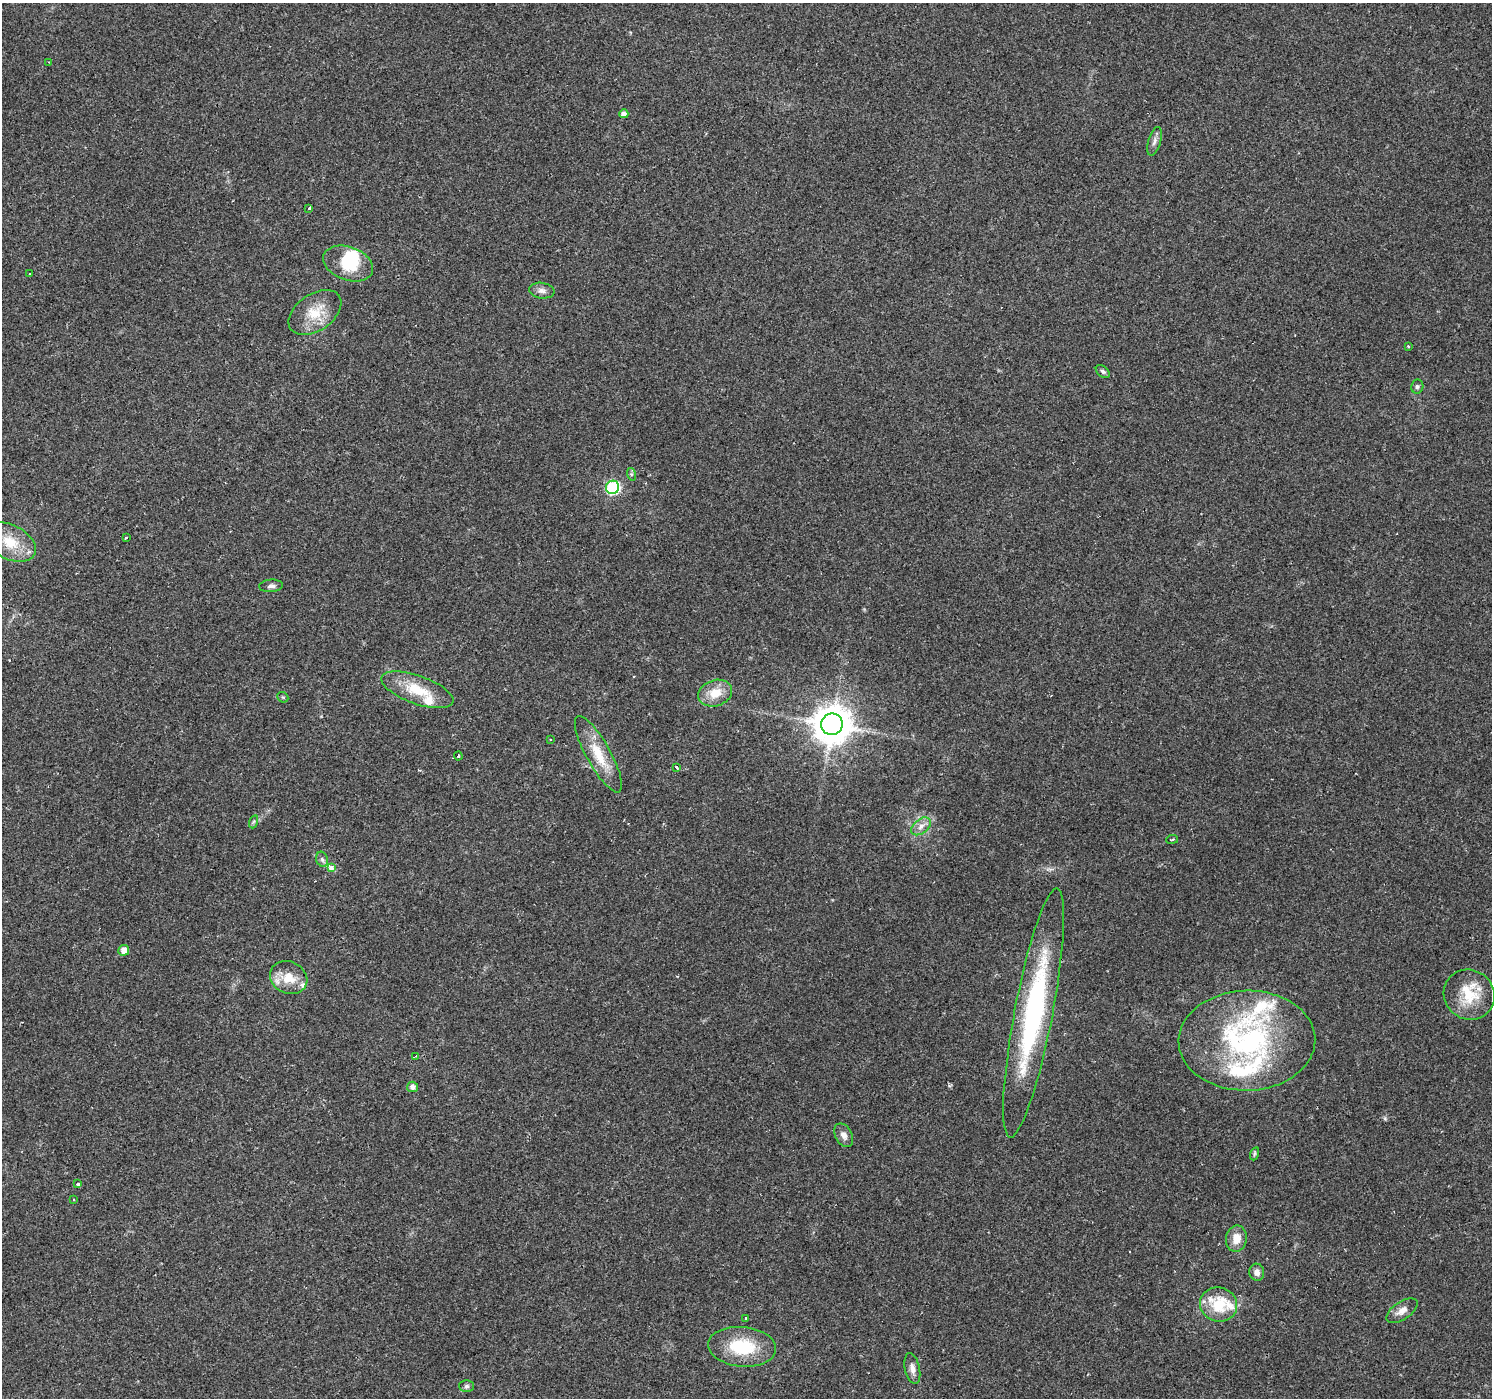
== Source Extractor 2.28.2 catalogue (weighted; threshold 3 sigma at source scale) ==
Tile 7 of 4 x 4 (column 3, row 2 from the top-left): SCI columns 2983-4472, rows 2982-4377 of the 5963 x 5900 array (HDU 1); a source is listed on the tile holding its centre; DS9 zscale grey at full resolution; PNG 1494 x 1400 px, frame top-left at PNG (2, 3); each listed source drawn as its Kron ellipse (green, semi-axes under 4 px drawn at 4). Shown black and unused: <1% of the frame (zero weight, under 2 of 3 exposures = <1% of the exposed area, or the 3 px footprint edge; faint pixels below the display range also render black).
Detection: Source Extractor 2.28.2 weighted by HDU 2 'WHT'; one run over the whole footprint, this tile lists its part. Background 0.0515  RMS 0.0052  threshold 0.0236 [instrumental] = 3 sigma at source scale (4.5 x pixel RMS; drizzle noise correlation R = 1.50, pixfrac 1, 0.0396/0.0396 arcsec/px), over >= 5 px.
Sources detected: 56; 1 inside a brighter object's white glare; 1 cosmic-ray / hot-pixel residue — neither listed nor drawn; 6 inside a brighter listed object's ellipse — not listed separately; the other 48 listed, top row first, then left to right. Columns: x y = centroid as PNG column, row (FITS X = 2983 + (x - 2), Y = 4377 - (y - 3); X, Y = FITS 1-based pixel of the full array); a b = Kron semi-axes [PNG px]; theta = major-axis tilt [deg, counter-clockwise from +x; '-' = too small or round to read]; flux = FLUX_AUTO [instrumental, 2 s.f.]
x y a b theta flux
49 63 4 2 - 0.38
624 114 5 4 - 2.7
1154 141 15 6 74 2.4
309 208 4 3 - 1.8
348 264 26 16 -20 18
29 274 2 2 - 0.51
542 291 12 8 -8 2.7
315 312 29 18 35 14
1408 346 3 3 - 0.65
1103 371 8 5 -40 1.3
1417 386 7 6 - 1.1
631 474 6 4 -72 0.82
613 487 7 6 - 74
126 538 3 2 - 0.89
10 542 28 17 -26 15
271 586 12 6 4 1.9
417 690 38 14 -20 17
715 693 17 13 17 9.4
283 697 6 5 - 0.7
832 724 11 10 - 1300
550 740 3 2 - 0.53
598 754 43 12 -61 16
458 756 4 4 - 0.69
677 767 3 3 - 2.5
253 822 6 4 71 0.86
921 826 11 7 39 3.3
1172 839 6 3 8 0.81
322 859 8 5 -72 1.4
331 868 4 3 - 21
124 950 5 5 - 4.5
289 978 19 16 -24 11
1469 995 26 24 -35 18
1034 1013 127 19 79 100
1247 1041 68 50 1 110
415 1056 4 2 - 0.62
412 1087 5 5 - 2.4
844 1135 12 8 -62 3
1254 1154 6 4 71 0.8
78 1184 4 3 - 3.5
74 1200 3 2 - 0.55
1236 1238 13 10 81 6.6
1257 1272 8 7 - 2.8
1218 1304 19 17 -19 20
1402 1311 18 9 34 4.5
746 1318 3 2 - 1
742 1347 34 20 -5 28
912 1368 15 7 -78 3.4
466 1386 7 6 - 1.2
Isophote crosses this tile's border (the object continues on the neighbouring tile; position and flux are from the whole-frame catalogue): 1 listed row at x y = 10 542